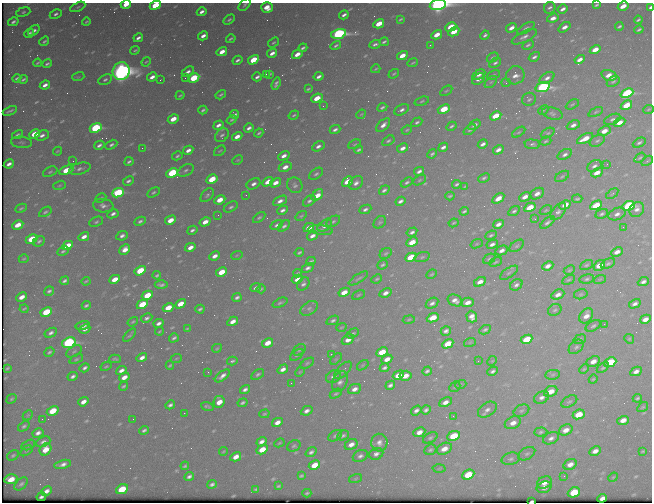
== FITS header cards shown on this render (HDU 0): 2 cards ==
NAXIS1  =                  650 / Width of table row in bytes
NAXIS2  =                  500 / Number of rows in table

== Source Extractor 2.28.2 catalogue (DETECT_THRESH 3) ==
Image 650 x 500 px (HDU 0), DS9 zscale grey, 1 PNG px = 1 image px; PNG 654 x 504 px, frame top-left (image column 1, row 500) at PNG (2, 3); each listed source drawn as its Kron ellipse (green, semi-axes under 4 px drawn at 4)
Background 465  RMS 2.4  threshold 7.26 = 3 sigma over >= 5 px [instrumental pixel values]
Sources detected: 580; of the 580, the 500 brightest by FLUX_AUTO listed and drawn (80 fainter detections omitted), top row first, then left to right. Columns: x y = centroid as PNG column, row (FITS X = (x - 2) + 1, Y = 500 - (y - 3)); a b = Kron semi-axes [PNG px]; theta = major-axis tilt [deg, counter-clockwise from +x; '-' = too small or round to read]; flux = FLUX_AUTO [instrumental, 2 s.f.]
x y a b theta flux
126 4 5 3 - 2600
155 5 6 4 24 6200
245 5 7 4 46 310
438 5 8 5 10 80000
596 5 4 3 - 260
623 6 5 3 - 2100
78 7 8 4 25 310
267 7 6 5 - 2400
650 7 3 2 - 360
550 8 6 5 - 450
563 9 5 3 - 740
23 12 7 4 17 340
202 12 5 3 - 670
56 14 6 4 28 420
344 15 5 3 - 480
553 18 6 4 20 960
400 19 4 2 - 200
229 20 6 3 33 310
638 20 4 3 - 240
13 22 5 3 - 430
86 22 4 3 - 210
379 24 5 4 - 2900
619 26 4 3 - 270
451 27 6 4 29 3800
564 27 7 3 38 1100
511 28 5 3 - 1100
526 28 10 4 30 420
639 30 5 3 - 270
34 31 7 4 42 680
454 32 6 4 29 2900
29 33 5 3 - 380
339 34 8 4 15 43000
437 35 5 3 - 2000
485 35 5 3 - 380
203 36 5 3 - 880
524 37 13 5 26 780
138 38 5 3 - 540
231 39 5 3 - 290
44 41 5 3 - 290
384 42 5 2 - 290
273 43 6 3 35 250
375 44 5 3 - 440
336 45 5 3 - 300
430 45 3 2 - 290
528 45 6 4 28 310
303 48 4 3 - 350
135 50 5 3 - 230
595 50 5 4 - 2200
222 52 5 4 - 1600
272 53 5 3 - 940
297 54 5 3 - 1500
402 56 5 4 - 2000
493 57 6 4 31 340
534 57 6 4 32 470
580 59 5 3 - 1000
237 60 5 3 - 430
253 60 6 4 30 6600
146 62 5 3 - 180
37 63 4 3 - 210
413 63 5 2 - 190
495 63 6 4 36 410
47 64 4 3 - 310
376 69 5 3 - 200
121 71 9 8 - 140000
188 72 7 4 32 630
266 74 3 2 - 270
270 74 4 2 - 200
394 74 6 3 37 210
479 75 7 4 28 700
493 75 7 4 25 250
515 75 9 8 - 1100
609 75 8 5 -17 1600
319 76 5 3 - 570
78 77 6 3 17 180
152 77 5 3 - 930
257 77 5 3 - 470
17 78 4 3 - 280
185 78 3 2 - 220
194 78 6 4 27 6800
547 78 8 5 31 780
23 79 5 3 - 290
478 79 7 4 35 680
105 80 7 5 27 390
160 80 3 2 - 190
491 82 7 4 44 340
613 82 7 4 32 280
506 83 4 4 - 180
276 84 6 4 70 450
45 85 5 3 - 860
543 87 7 5 18 40000
308 89 4 2 - 220
446 91 7 3 35 210
627 93 6 4 25 24000
180 95 4 3 - 210
221 95 6 3 32 280
317 98 6 4 23 3100
529 99 7 6 - 340
422 101 7 4 17 260
572 104 7 3 29 200
626 105 6 4 32 3800
323 106 3 2 - 260
382 107 5 3 - 340
444 109 6 4 20 4800
648 109 5 3 - 190
203 110 4 3 - 310
402 110 8 5 27 620
543 110 6 4 43 210
10 111 7 2 24 320
596 112 8 4 25 260
552 113 10 6 -16 480
235 114 4 3 - 410
361 114 5 4 - 180
294 115 5 4 - 290
496 116 6 4 27 3900
173 119 5 4 - 2400
612 119 9 5 23 460
232 120 5 3 - 240
417 122 6 4 31 340
620 122 6 4 28 1400
218 125 5 3 - 760
383 125 8 5 44 970
474 125 7 4 34 590
573 125 7 4 27 800
451 126 5 3 - 310
96 128 6 4 24 18000
249 128 5 3 - 600
335 130 5 3 - 490
407 130 5 4 - 210
470 130 7 4 37 310
604 131 7 4 26 1700
519 132 7 3 35 250
259 133 5 3 - 270
548 133 7 4 26 300
35 134 6 4 27 3800
17 135 6 4 28 310
42 135 7 5 21 680
222 135 8 5 47 450
237 136 5 4 - 1300
585 138 9 4 28 2500
388 141 7 4 31 330
546 141 6 4 20 260
597 141 8 5 29 410
21 142 10 5 -6 400
639 143 7 4 27 360
355 144 6 3 26 200
483 144 5 3 - 620
532 144 8 5 -5 410
99 145 5 3 - 510
111 145 6 4 29 390
318 146 7 4 31 650
443 147 5 3 - 620
142 148 2 2 - 920
403 148 6 4 29 860
188 150 5 3 - 880
359 150 5 3 - 320
498 150 5 3 - 780
57 151 4 3 - 180
220 151 6 3 36 210
432 154 5 3 - 330
565 154 7 5 28 560
177 156 5 3 - 270
284 156 6 4 30 960
640 158 6 3 35 250
238 160 5 3 - 190
73 161 2 2 - 210
647 161 6 3 36 190
129 162 4 3 - 320
9 164 5 3 - 740
607 164 2 2 - 390
594 166 7 5 31 590
285 167 7 4 29 1200
80 169 11 5 17 640
66 170 7 4 22 4400
186 170 9 5 28 450
419 171 5 3 - 570
50 172 7 4 24 320
172 173 6 4 28 13000
597 173 6 4 28 1700
316 174 8 5 36 400
562 176 8 4 31 300
484 178 6 4 24 310
212 179 6 4 29 4500
419 180 7 4 29 220
128 181 6 4 28 430
347 181 6 4 41 3300
268 182 6 4 30 1900
407 182 6 4 32 320
275 183 6 4 30 1200
356 183 8 6 38 790
254 184 7 5 29 750
457 184 4 3 - 310
59 185 6 4 20 220
295 185 8 7 - 520
465 186 3 2 - 160
384 190 6 4 35 410
153 192 7 4 31 320
118 193 6 4 23 14000
537 194 7 5 31 1100
612 194 7 3 37 220
207 195 8 5 48 370
246 195 3 2 - 210
317 195 7 4 45 2200
450 196 4 2 - 220
525 197 6 4 30 1100
101 198 6 4 28 230
498 198 7 4 35 1800
577 199 5 3 - 260
220 200 6 4 26 2400
280 201 7 4 27 830
309 201 7 4 36 460
400 201 5 3 - 550
565 205 6 4 29 1900
596 205 6 4 28 5600
103 206 10 6 -6 740
629 206 6 4 24 22000
231 207 7 4 30 410
530 207 6 4 27 3600
21 208 6 3 25 260
365 209 6 4 24 470
637 209 8 6 53 820
282 210 5 3 - 540
546 210 6 4 29 250
464 211 5 3 - 300
514 211 6 4 33 370
558 211 10 5 49 650
45 212 7 4 33 310
113 214 6 4 26 550
602 214 6 4 23 340
617 214 9 5 23 780
218 215 3 2 - 200
301 216 6 3 36 200
259 217 7 4 36 280
535 219 3 3 - 200
170 220 6 4 29 2100
140 221 6 4 25 400
333 221 7 5 31 370
96 222 7 4 24 310
205 222 6 4 31 1600
380 222 7 5 44 290
454 223 5 3 - 190
547 223 8 4 39 480
498 224 5 4 - 820
18 225 6 4 28 2300
277 225 6 4 31 410
284 226 7 4 41 430
325 226 8 5 32 1000
309 227 5 4 - 1700
623 227 2 2 - 430
192 230 5 3 - 450
321 230 12 4 -6 480
412 232 5 4 - 460
491 235 6 4 24 290
122 236 6 4 26 620
312 236 6 4 28 820
84 237 5 3 - 950
32 239 6 4 25 4800
39 241 6 5 - 340
412 242 6 4 27 2600
477 244 6 4 20 200
492 244 6 4 28 640
67 245 6 4 28 3300
517 246 8 5 37 310
190 247 5 4 - 1200
125 249 6 4 42 1400
502 250 6 4 28 790
63 251 6 4 27 310
299 252 5 3 - 270
617 252 6 4 26 1100
386 253 6 5 - 280
237 255 6 3 18 180
215 256 5 4 - 1000
411 257 6 4 26 5800
422 257 8 4 17 300
24 259 5 3 - 180
489 259 6 4 27 290
311 261 5 3 - 320
495 262 7 4 28 250
608 264 8 4 27 380
382 265 5 4 - 310
586 265 7 4 27 290
599 265 6 5 - 2400
548 266 6 4 23 920
308 268 6 4 28 510
569 270 6 4 27 220
140 271 6 4 31 5400
221 272 6 4 28 3600
298 273 4 3 - 170
509 273 10 4 34 380
432 274 6 3 27 190
157 275 4 3 - 250
358 278 11 3 32 300
115 279 5 4 - 2300
297 279 6 4 28 1200
377 279 5 3 - 210
587 279 7 4 10 350
600 279 6 4 18 210
568 280 7 4 28 250
64 281 5 3 - 400
86 281 4 2 - 190
480 282 6 4 28 1300
643 282 6 4 24 590
303 284 7 5 48 460
161 285 6 3 1 410
516 285 7 5 34 530
256 288 5 3 - 540
261 289 4 2 - 220
49 291 5 4 - 320
344 292 6 4 28 2100
386 293 6 4 23 920
581 294 7 5 15 270
147 295 6 4 28 4000
358 295 6 4 28 220
558 295 7 4 26 950
22 297 5 4 - 1400
237 297 4 3 - 430
455 300 8 5 -24 960
467 302 6 4 8 1200
280 303 8 4 23 340
432 303 7 5 32 530
142 304 6 4 27 6000
181 304 6 4 31 2700
635 304 6 4 29 610
86 305 4 3 - 310
168 308 6 4 27 3100
309 308 10 6 30 500
24 309 4 2 - 190
200 309 4 3 - 320
555 310 7 5 32 340
46 312 6 4 28 6100
586 316 8 6 55 1300
472 317 6 5 - 1100
147 318 6 4 27 420
433 318 6 4 24 3700
645 319 5 4 - 1200
333 320 6 4 24 400
409 320 6 3 10 180
233 321 6 4 30 1200
133 322 6 3 35 220
159 323 5 3 - 630
604 324 2 2 - 480
83 326 7 4 13 740
593 326 8 5 29 390
341 327 5 3 - 170
85 329 5 4 - 710
187 329 4 2 - 180
485 330 6 4 27 290
159 331 4 2 - 190
446 331 5 5 - 590
51 333 6 4 30 490
353 333 6 4 30 330
130 335 8 3 47 310
174 338 5 3 - 370
527 339 6 4 25 6000
580 339 6 4 20 260
629 339 5 4 - 220
348 340 6 5 - 1400
470 342 6 3 19 160
69 343 7 5 21 32000
268 343 6 4 30 1900
448 344 6 4 28 4000
576 347 8 6 43 430
217 348 5 3 - 190
299 350 7 5 34 290
74 351 8 5 32 350
49 352 5 4 - 280
382 352 6 4 27 3900
331 354 3 3 - 490
297 355 8 4 37 340
142 358 5 4 - 830
76 359 7 4 25 290
115 359 5 3 - 280
176 359 6 3 21 170
336 359 7 4 44 250
387 359 6 4 27 1400
232 361 5 3 - 290
478 361 3 2 - 360
492 361 5 4 - 160
593 361 7 5 27 1400
610 362 6 4 24 9600
307 363 8 4 33 270
170 365 4 2 - 210
363 365 6 3 36 180
106 366 6 3 30 220
7 368 4 2 - 200
85 368 5 3 - 450
385 368 5 3 - 400
603 368 7 4 36 290
283 369 5 4 - 900
584 369 5 4 - 220
121 370 5 4 - 800
343 370 11 5 44 500
427 371 5 3 - 360
493 371 6 4 25 440
636 371 6 4 26 850
208 372 3 2 - 180
300 372 5 4 - 190
258 374 7 4 33 360
398 375 6 4 29 1900
553 375 7 4 8 320
73 376 5 4 - 520
222 376 9 4 38 850
333 376 8 6 32 840
405 376 6 5 - 1600
124 377 5 4 - 1400
593 379 4 3 - 190
340 382 11 7 67 800
291 383 2 2 - 220
461 384 5 3 - 190
390 385 5 3 - 470
124 386 4 2 - 260
455 387 6 4 44 190
245 389 5 3 - 550
355 389 7 5 23 1000
551 391 7 5 26 2000
336 394 6 4 31 290
541 397 8 5 29 740
637 398 5 3 - 250
12 399 5 4 - 220
569 401 8 5 29 340
83 402 5 4 - 1000
219 402 6 5 - 2000
445 402 7 4 24 1100
242 403 5 3 - 350
170 405 5 3 - 450
207 406 6 3 -19 300
643 407 6 4 35 180
416 410 6 4 36 550
426 410 5 4 - 420
487 410 10 6 34 870
53 411 6 4 28 4800
307 411 6 4 23 730
521 411 8 5 28 390
184 413 2 2 - 170
264 414 5 3 - 200
579 414 6 4 26 3700
28 415 6 4 46 210
453 416 3 2 - 180
42 419 2 2 - 290
133 419 2 2 - 230
623 420 6 4 21 1400
277 422 5 4 - 1100
513 423 8 6 25 1400
24 426 6 4 37 340
144 430 5 3 - 340
566 430 7 5 28 1300
419 432 6 4 25 1300
541 432 6 4 4 300
38 433 6 4 29 720
343 435 6 4 25 350
335 436 7 5 32 350
454 436 6 4 24 5500
430 438 8 5 29 320
551 438 8 5 24 690
43 442 7 5 23 550
262 442 5 4 - 800
279 443 5 3 - 170
379 443 9 8 - 940
351 444 7 5 28 1100
28 445 7 4 26 270
294 446 7 5 30 310
45 449 6 5 - 2600
262 449 6 4 30 2800
444 449 8 5 24 1700
430 450 6 5 - 330
26 451 7 3 35 220
224 451 4 2 - 190
595 451 6 4 28 1000
643 451 4 3 - 170
311 452 6 4 36 450
376 454 7 5 22 620
527 454 9 6 30 420
13 455 6 4 29 290
360 456 8 5 27 570
236 457 6 4 30 1300
511 459 9 6 15 460
63 464 8 4 13 790
570 464 7 5 30 1300
314 465 6 4 28 2900
185 466 4 3 - 260
439 469 6 4 2 210
468 475 6 4 25 5000
189 476 5 3 - 490
301 476 4 3 - 240
564 476 3 3 - 200
613 477 5 4 - 180
11 479 6 5 - 2800
356 479 7 3 19 170
544 482 8 5 27 1300
21 484 8 5 43 440
212 484 5 3 - 460
278 486 4 3 - 220
544 487 8 5 22 1000
122 489 6 4 25 6500
256 489 4 3 - 250
46 491 5 4 - 810
574 492 6 4 25 7100
307 493 4 2 - 200
41 497 5 3 - 410
602 498 5 4 - 860
531 501 3 2 - 500
At the frame edge (FLAGS 8, measured only in part): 8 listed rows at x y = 126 4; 155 5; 245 5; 438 5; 596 5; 623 6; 650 7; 531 501
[80 fainter detections neither listed nor drawn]